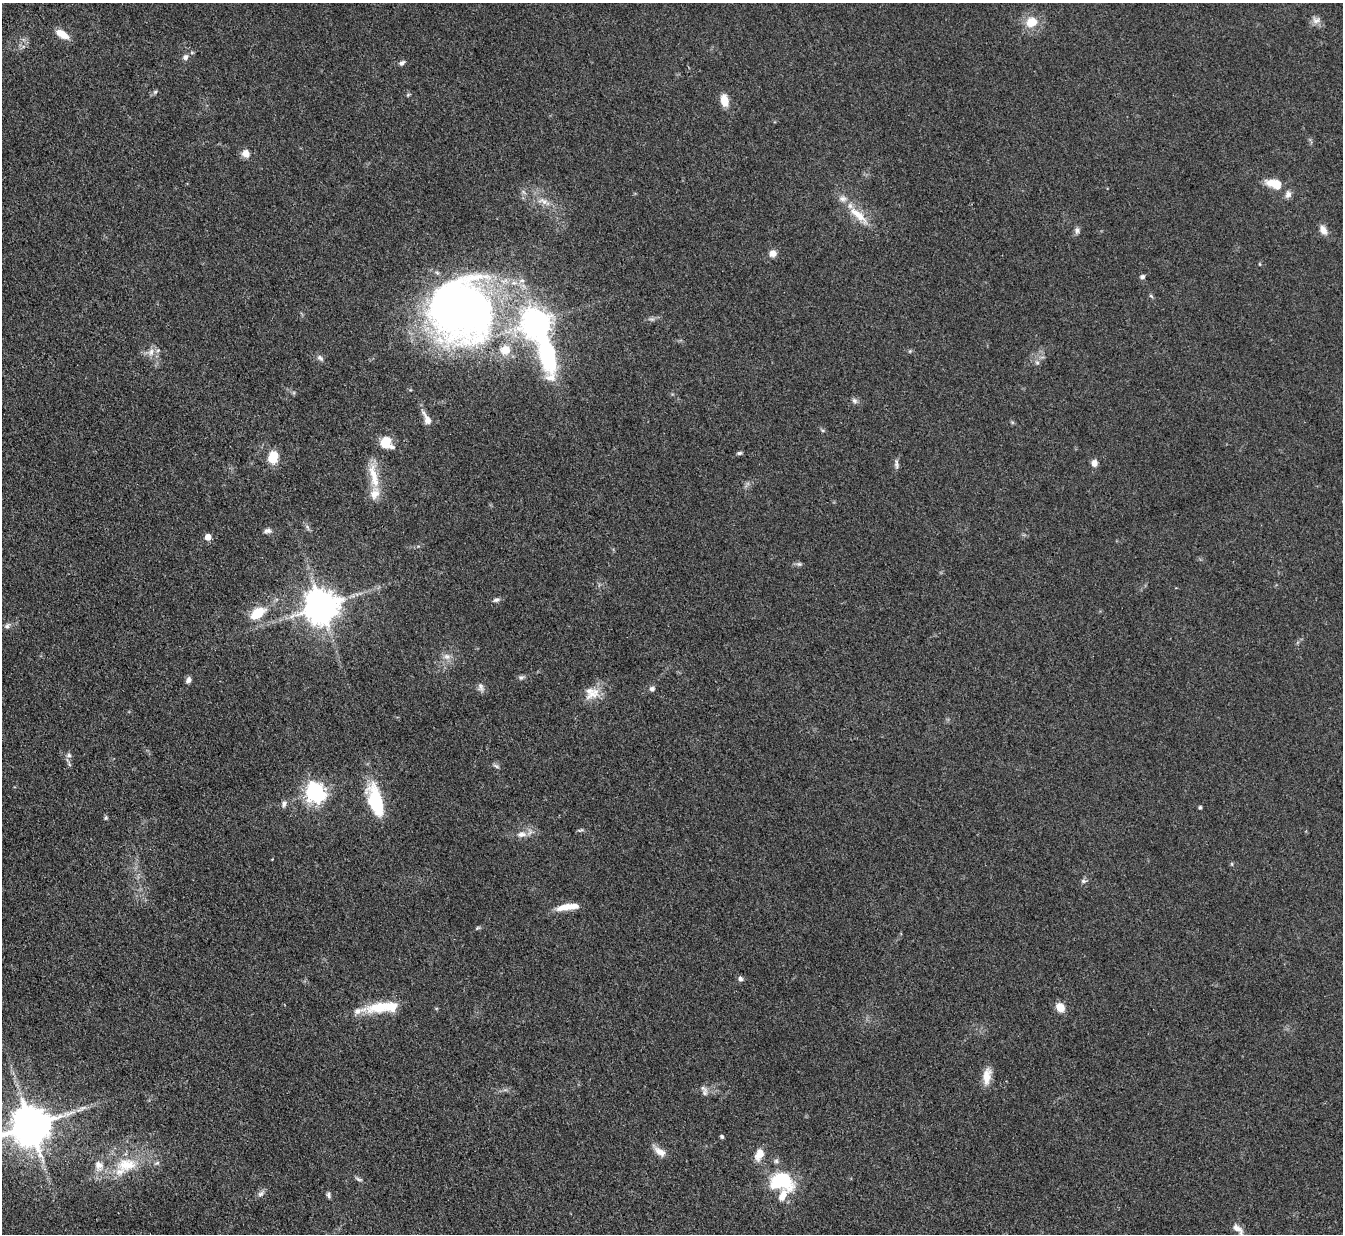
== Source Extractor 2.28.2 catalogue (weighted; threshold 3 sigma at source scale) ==
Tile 7 of 4 x 4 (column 3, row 2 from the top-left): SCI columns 2681-4021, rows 2738-3969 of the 5362 x 5347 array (HDU 1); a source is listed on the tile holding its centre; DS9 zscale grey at full resolution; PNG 1345 x 1236 px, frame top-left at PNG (2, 3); no overlay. Shown black and unused: <1% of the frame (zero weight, under 3 of 4 exposures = <1% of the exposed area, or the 3 px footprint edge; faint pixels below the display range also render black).
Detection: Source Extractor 2.28.2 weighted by HDU 2 'WHT'; one run over the whole footprint, this tile lists its part. Background 0.0547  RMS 0.005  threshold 0.0226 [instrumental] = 3 sigma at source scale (4.5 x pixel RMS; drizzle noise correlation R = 1.50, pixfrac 1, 0.05/0.05 arcsec/px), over >= 5 px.
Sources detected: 83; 1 inside a brighter object's white glare — not listed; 5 inside a brighter listed object's ellipse — not listed separately; the other 77 listed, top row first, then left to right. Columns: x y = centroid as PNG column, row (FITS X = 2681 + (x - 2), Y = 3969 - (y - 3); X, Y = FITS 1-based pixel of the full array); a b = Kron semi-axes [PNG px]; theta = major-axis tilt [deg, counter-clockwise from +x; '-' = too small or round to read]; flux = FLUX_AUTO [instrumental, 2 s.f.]
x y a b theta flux
1316 20 13 9 15 2.9
1031 22 16 13 28 9.3
62 34 17 8 -32 6
185 57 9 7 51 1.8
402 63 7 5 35 1.5
155 92 7 4 44 0.92
724 101 12 7 -80 8.1
246 153 10 8 -55 3.7
1275 184 17 8 -14 12
1288 194 10 8 79 2.3
543 201 16 8 -20 4.4
859 215 35 10 -42 11
1077 230 9 6 -84 1.6
1323 230 13 8 -58 3.7
773 253 8 7 - 3.7
1260 264 5 3 - 0.45
1142 277 6 6 - 1.4
1151 296 7 4 -45 0.75
460 309 70 64 66 300
652 319 9 3 -5 1.1
536 322 9 9 - 660
910 351 6 4 45 0.63
151 352 11 8 72 3.4
547 354 59 21 -75 63
320 358 11 6 -41 1.7
1037 363 6 5 - 1.2
855 401 8 6 -45 1.5
427 419 19 8 -64 4
386 443 16 13 -50 8.6
739 453 7 4 10 0.95
273 457 11 8 76 13
1094 463 8 7 - 3
896 464 14 5 -89 1.6
374 476 40 10 -79 11
267 531 11 6 4 1.8
208 537 5 5 - 6.3
799 564 8 6 0 1.1
496 600 8 6 12 1.5
322 606 10 9 - 1200
258 613 19 11 35 13
7 626 8 7 - 1.7
447 656 11 8 -16 3.1
521 677 7 6 - 1.2
189 680 7 6 - 1.9
481 687 12 8 -74 2.2
652 689 7 6 - 1.5
593 693 27 12 32 8.1
69 755 7 6 - 1.3
69 764 7 4 -71 0.83
496 766 9 4 -32 1
315 792 7 7 - 250
376 801 35 15 -73 30
284 804 8 6 76 1.7
1200 807 4 3 - 1
106 818 5 5 - 0.78
580 830 9 4 17 0.8
521 834 13 8 6 3.9
1232 864 6 3 -72 0.57
1083 881 7 5 -1 1.2
568 907 27 7 8 8.1
478 928 7 4 20 0.74
740 979 7 5 -73 1.5
382 1007 39 12 5 19
1060 1007 12 10 -51 4.8
987 1076 20 9 83 7
705 1092 15 7 -90 2.2
31 1126 11 11 - 1800
722 1136 4 4 - 1.2
660 1152 16 8 -33 4.5
759 1154 16 10 66 5.4
127 1165 30 19 7 20
358 1179 11 3 -30 1.1
781 1181 20 14 -3 40
261 1194 10 6 39 1.8
329 1195 8 5 -76 1.2
783 1196 18 9 65 5.6
1238 1229 17 7 -43 3.3
Isophote crosses this tile's border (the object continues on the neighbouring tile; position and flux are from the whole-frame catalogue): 1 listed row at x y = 31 1126